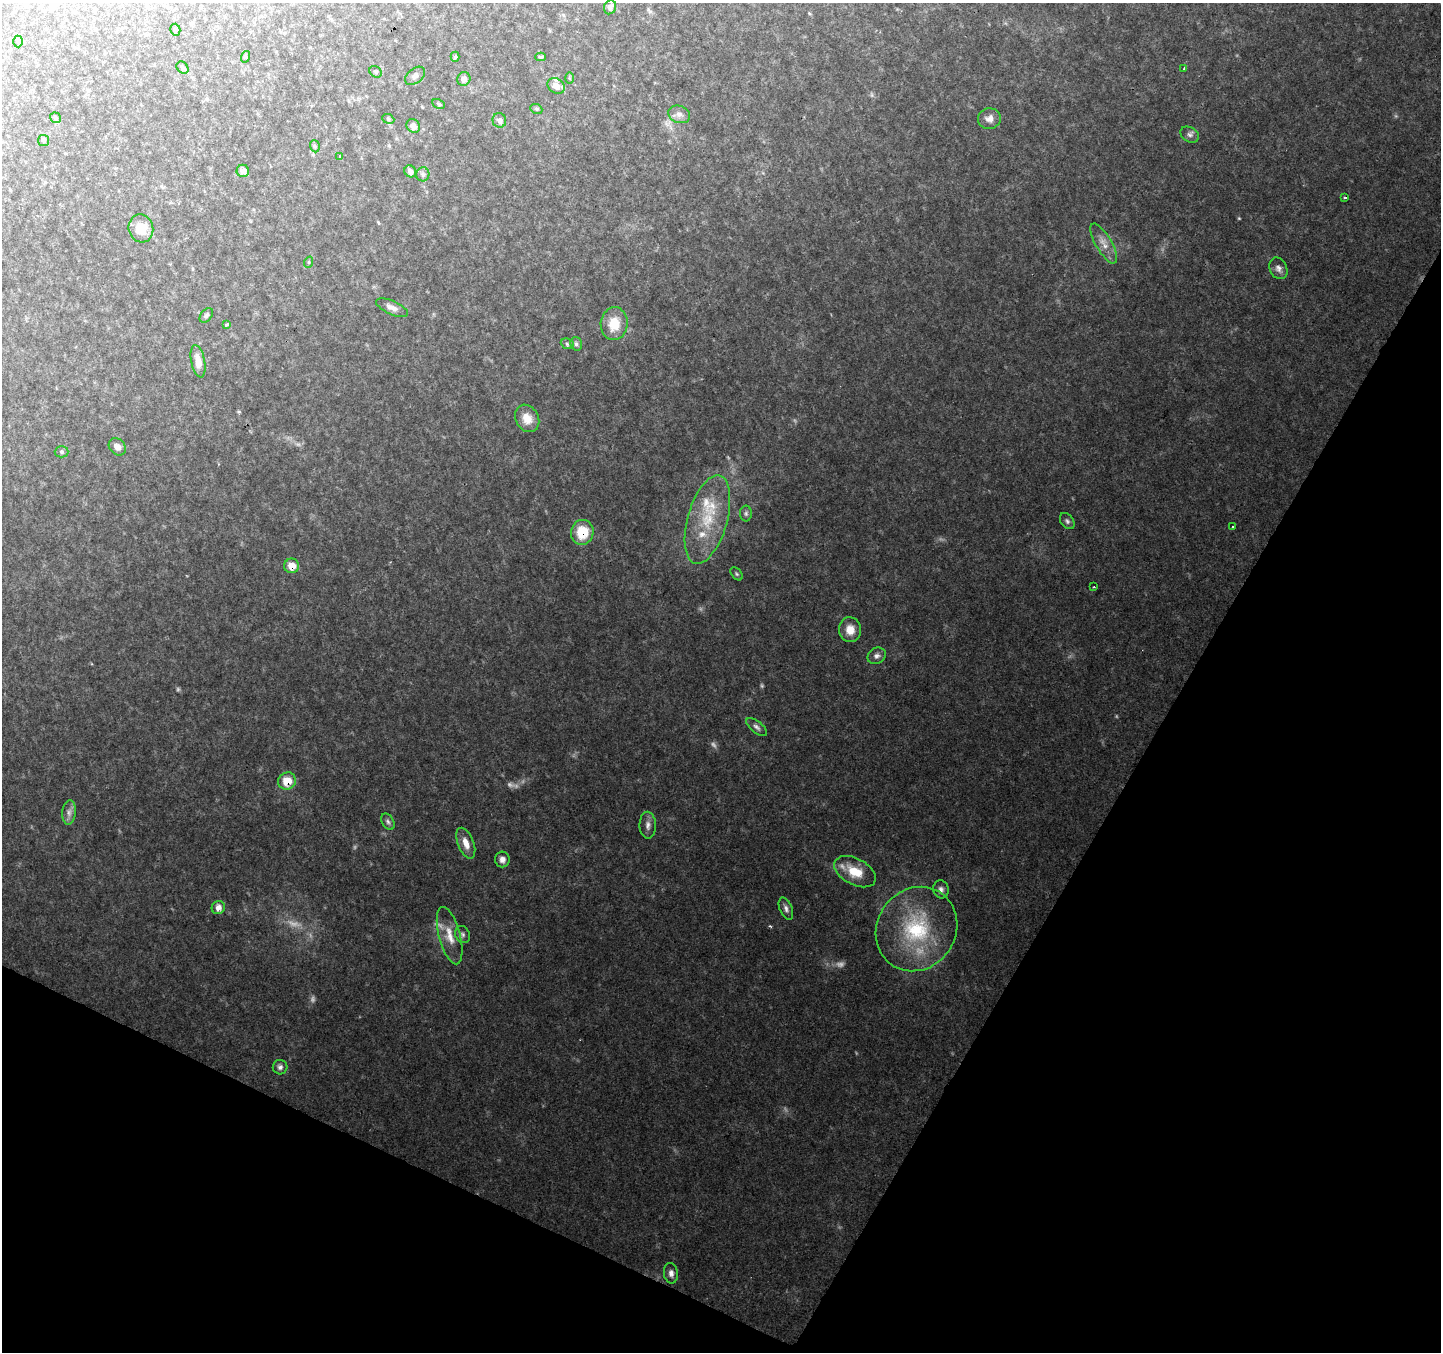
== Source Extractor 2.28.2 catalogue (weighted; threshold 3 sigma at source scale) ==
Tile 15 of 4 x 4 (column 3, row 4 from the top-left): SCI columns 2890-4328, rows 266-1615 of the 5768 x 5863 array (HDU 1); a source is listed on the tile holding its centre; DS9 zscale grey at full resolution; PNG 1443 x 1354 px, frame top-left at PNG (2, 3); each listed source drawn as its Kron ellipse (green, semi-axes under 4 px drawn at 4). Shown black and unused: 26% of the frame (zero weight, under 2 of 3 exposures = <1% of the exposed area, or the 3 px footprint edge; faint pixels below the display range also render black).
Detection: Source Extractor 2.28.2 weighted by HDU 2 'WHT'; one run over the whole footprint, this tile lists its part. Background 0.111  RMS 0.0095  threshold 0.0427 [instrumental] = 3 sigma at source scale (4.5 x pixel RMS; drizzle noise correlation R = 1.50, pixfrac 1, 0.0396/0.0396 arcsec/px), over >= 5 px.
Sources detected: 83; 10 too faint to see at this stretch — neither listed nor drawn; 4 inside a brighter listed object's ellipse — not listed separately; the other 69 listed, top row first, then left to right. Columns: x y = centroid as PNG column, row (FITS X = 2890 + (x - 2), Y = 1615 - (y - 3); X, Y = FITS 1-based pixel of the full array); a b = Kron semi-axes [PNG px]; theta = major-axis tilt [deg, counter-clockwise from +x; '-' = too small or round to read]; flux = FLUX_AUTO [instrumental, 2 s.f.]
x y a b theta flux
610 7 7 6 - 3.9
175 30 6 5 - 1.6
18 41 6 5 - 1.4
245 57 6 4 72 1.2
455 57 5 4 - 1.5
541 57 5 4 - 1.6
182 68 7 5 -48 1.8
1184 69 4 3 - 7.7
376 72 6 5 - 1.5
415 76 11 7 37 3.4
569 78 6 4 -88 1.1
464 79 7 6 - 4.4
556 86 9 7 -36 5.8
438 104 6 4 -28 1.5
536 109 6 5 - 1.6
679 114 11 8 -21 5.1
55 118 5 5 - 1.8
388 119 6 4 -24 1.6
989 119 11 10 - 6.2
499 120 7 7 - 3.9
413 126 7 6 - 4.3
1190 135 10 7 -32 3.2
43 140 5 5 - 1.6
315 146 6 4 -70 1.5
340 156 3 3 - 8.2
243 171 6 6 - 5.9
410 171 6 5 - 4.2
423 174 7 6 - 2.7
1345 198 3 3 - 4.6
141 228 14 12 -74 16
1104 244 22 8 -60 9.7
309 262 6 3 72 1.1
1278 268 11 8 -65 4.5
392 308 17 6 -24 5.7
206 315 8 5 49 2.2
227 324 4 3 - 1.8
614 324 16 13 83 20
567 344 7 5 -22 1.7
576 344 7 5 -73 2.5
198 361 16 7 -78 9.7
527 418 14 11 -59 12
117 447 9 7 -45 4.8
62 452 7 5 -1 1.8
746 513 8 6 -90 2.1
707 520 46 20 74 49
1067 521 9 6 -53 2.4
1232 527 3 2 - 1.1
582 532 12 11 - 28
292 566 7 7 - 11
737 574 7 5 -50 1.6
1094 587 2 2 - 0.91
850 630 12 11 - 11
877 656 10 7 33 3.7
757 727 12 5 -39 3.3
287 781 9 8 - 16
69 812 12 6 85 4.9
388 822 9 5 -61 2.6
648 825 13 8 -89 4.8
466 843 16 8 -69 9.7
502 859 8 7 - 4.8
855 872 22 13 -28 22
941 889 9 7 -77 3.8
218 907 7 6 - 5.7
786 909 12 6 -68 3.6
916 929 43 39 54 90
462 935 9 7 -64 2.8
450 936 29 10 -75 15
280 1067 7 7 - 3.2
671 1273 10 7 -83 4.6
Overlapping masked pixels (flux is a lower limit): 3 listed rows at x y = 582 532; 292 566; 287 781
Unlisted compact peaks at least as high as the median listed source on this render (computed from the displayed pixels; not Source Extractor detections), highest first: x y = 770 926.